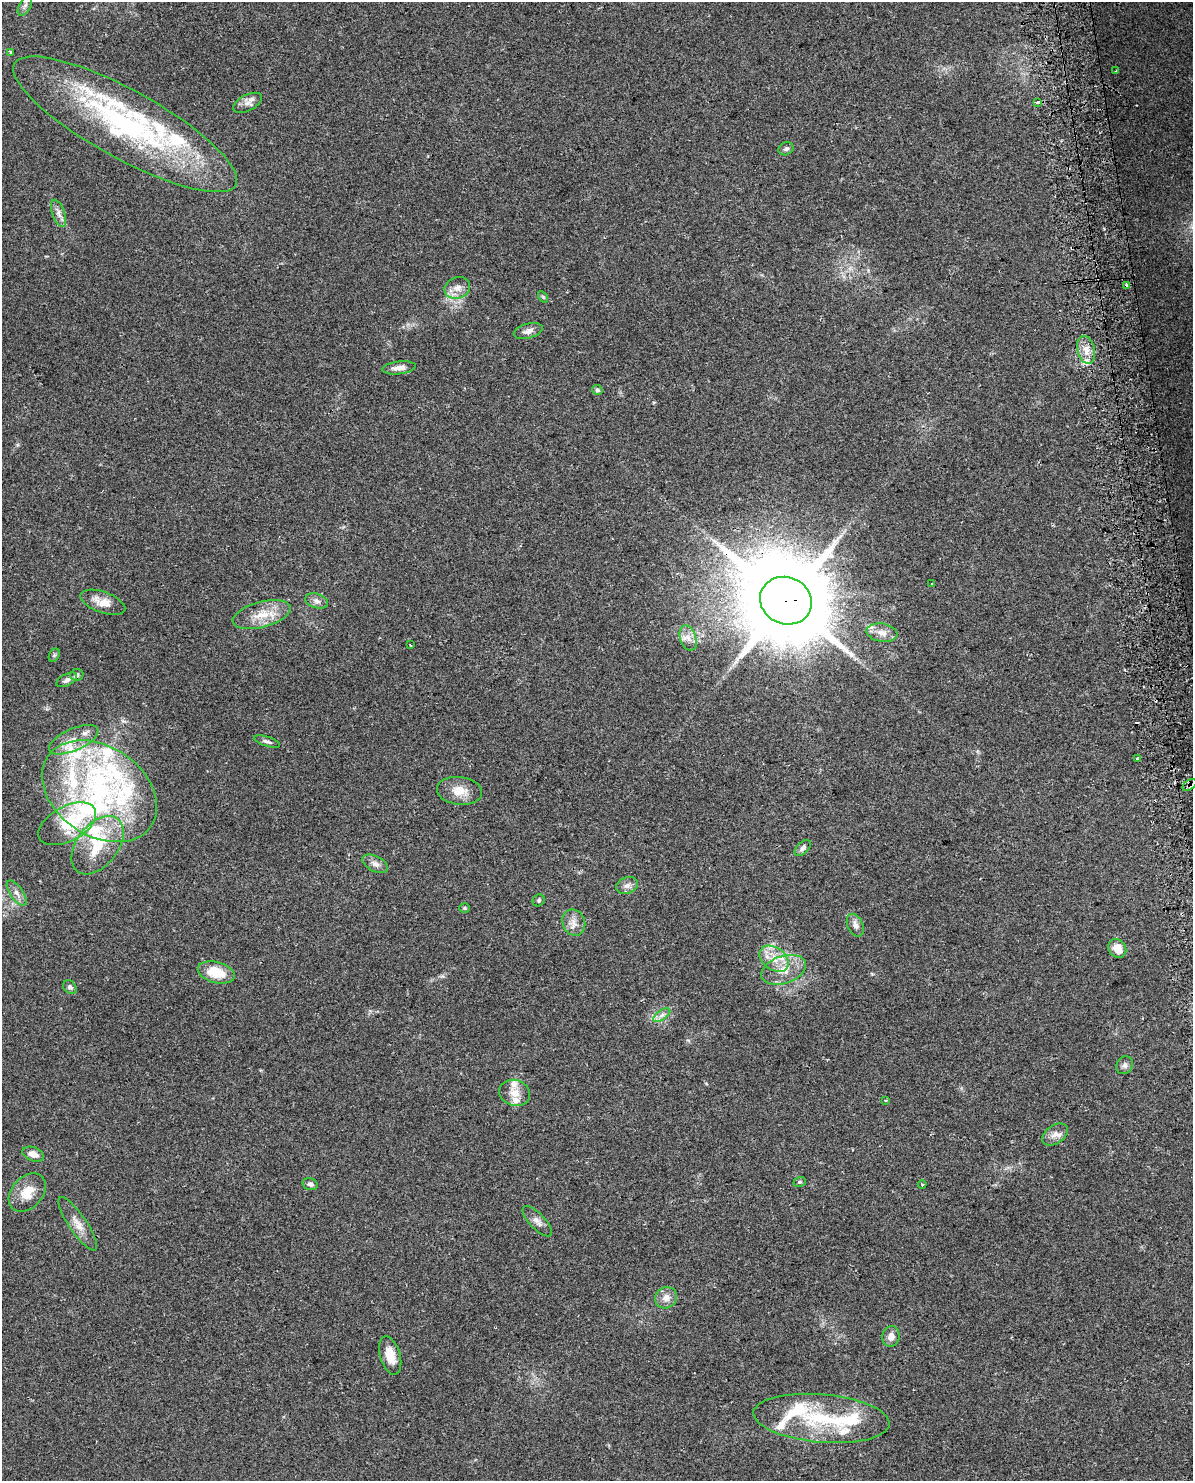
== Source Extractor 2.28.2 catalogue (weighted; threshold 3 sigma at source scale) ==
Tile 6 of 4 x 3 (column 2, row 2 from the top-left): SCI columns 1224-2414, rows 1551-3029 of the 4828 x 4534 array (HDU 1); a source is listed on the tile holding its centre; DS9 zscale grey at full resolution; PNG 1195 x 1483 px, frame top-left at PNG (2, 2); each listed source drawn as its Kron ellipse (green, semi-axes under 4 px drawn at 4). Shown black and unused: <1% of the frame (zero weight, under 2 of 3 exposures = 2% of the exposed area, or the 3 px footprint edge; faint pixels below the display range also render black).
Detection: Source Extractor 2.28.2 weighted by HDU 2 'WHT'; one run over the whole footprint, this tile lists its part. Background 0.0735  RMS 0.009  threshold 0.0404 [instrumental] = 3 sigma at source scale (4.5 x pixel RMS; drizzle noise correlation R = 1.50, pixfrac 1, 0.0396/0.0396 arcsec/px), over >= 5 px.
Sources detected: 92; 2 cosmic-ray / hot-pixel residue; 1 long thin detection or spike segment (spike, bleed or trail) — neither listed nor drawn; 26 inside a brighter listed object's ellipse — not listed separately; the other 63 listed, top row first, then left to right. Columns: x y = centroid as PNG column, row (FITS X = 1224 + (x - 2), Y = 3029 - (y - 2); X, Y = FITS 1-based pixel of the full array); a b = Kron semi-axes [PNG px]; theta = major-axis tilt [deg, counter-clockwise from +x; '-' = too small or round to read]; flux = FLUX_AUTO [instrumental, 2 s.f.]
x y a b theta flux
25 6 11 5 62 3.1
10 52 4 2 - 0.72
1116 71 3 2 - 0.98
1037 102 3 3 - 8.1
247 103 16 8 27 5.9
125 124 126 34 -29 210
786 149 8 6 27 2.2
59 213 14 6 -70 4.6
1126 285 3 2 - 3
457 288 13 10 21 7.5
543 297 6 4 -57 1.1
528 331 15 7 16 4.8
1086 350 14 8 -76 8.6
399 368 17 6 7 6.4
597 390 5 5 - 1.6
932 584 3 3 - 2.1
317 601 11 7 -17 4
786 601 26 23 -23 12000
103 602 23 10 -20 13
262 615 30 13 15 19
882 633 15 9 -10 7.8
688 638 13 8 -71 6.5
410 645 3 2 - 1.4
54 655 7 5 61 1.6
77 675 7 6 - 1.9
67 680 11 6 28 3.2
74 740 26 11 24 15
267 742 13 5 -17 2.8
1138 758 3 3 - 6.4
1189 785 8 5 35 2.2
99 791 62 44 -34 170
460 791 23 14 -6 13
67 824 31 17 28 36
98 845 33 20 52 38
803 848 10 5 45 3.1
375 864 14 7 -27 4.9
627 886 11 8 23 4.4
17 893 14 6 -55 5.2
539 900 6 5 - 1.6
465 908 5 4 - 1.2
574 922 13 11 -66 7.3
855 925 12 7 -66 4.9
1117 948 10 8 -53 11
774 959 16 11 -37 14
784 970 23 13 19 17
216 972 19 10 -15 24
70 987 7 6 - 2.3
662 1015 10 5 35 3.3
1124 1065 9 8 - 3.6
515 1093 16 13 -17 10
886 1100 3 2 - 0.67
1055 1135 14 9 33 6.4
33 1154 11 7 -20 7.3
800 1182 6 5 - 1.4
310 1184 8 5 -15 2.9
922 1184 4 3 - 0.96
27 1192 22 15 47 17
537 1221 19 7 -46 5.6
78 1224 32 9 -56 10
666 1298 11 10 - 6.7
891 1336 10 8 78 5.8
390 1355 20 10 -74 13
822 1418 68 24 -5 71
Overlapping masked pixels (flux is a lower limit): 2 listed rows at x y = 786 601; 1189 785